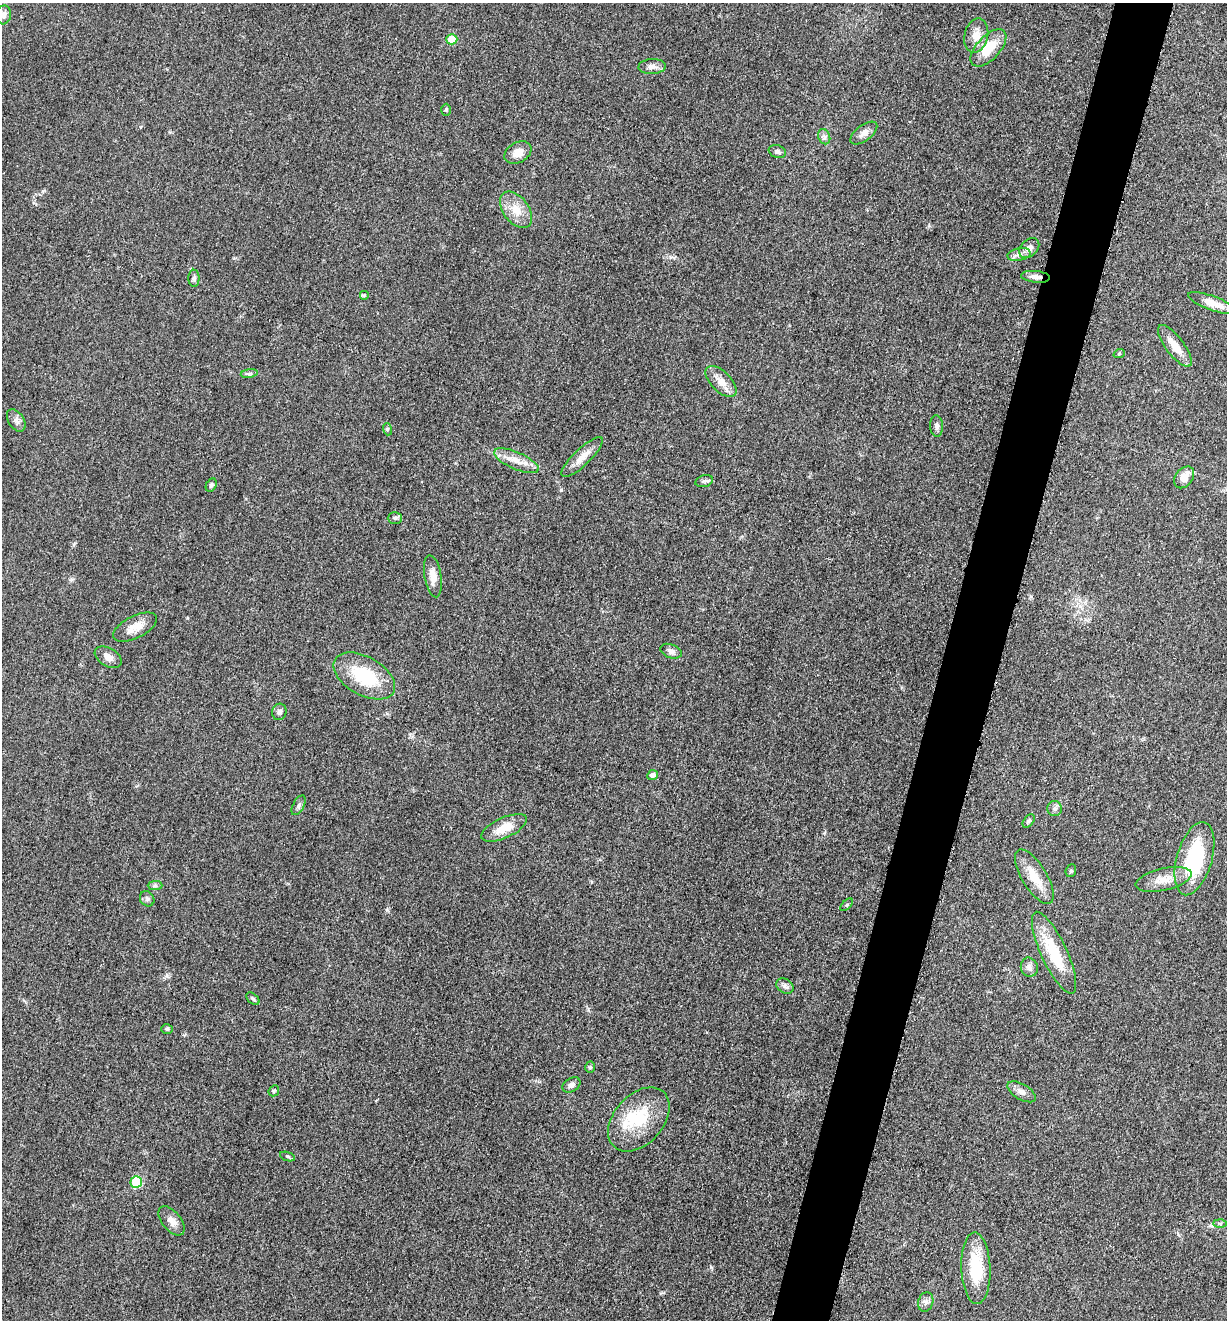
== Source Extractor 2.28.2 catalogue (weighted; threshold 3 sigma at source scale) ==
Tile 10 of 4 x 4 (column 2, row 3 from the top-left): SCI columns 1491-2715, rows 1330-2647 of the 5307 x 5292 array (HDU 1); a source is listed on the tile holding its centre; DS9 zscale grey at full resolution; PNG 1229 x 1322 px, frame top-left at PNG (2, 3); each listed source drawn as its Kron ellipse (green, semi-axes under 4 px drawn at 4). Shown black and unused: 5% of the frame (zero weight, under 3 of 5 exposures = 1% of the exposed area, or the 3 px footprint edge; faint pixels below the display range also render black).
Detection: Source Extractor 2.28.2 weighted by HDU 2 'WHT'; one run over the whole footprint, this tile lists its part. Background 0.05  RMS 0.0056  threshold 0.025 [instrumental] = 3 sigma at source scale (4.5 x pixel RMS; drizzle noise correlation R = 1.50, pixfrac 1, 0.05/0.05 arcsec/px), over >= 5 px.
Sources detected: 66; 1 inside a brighter object's white glare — neither listed nor drawn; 1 inside a brighter listed object's ellipse — not listed separately; the other 64 listed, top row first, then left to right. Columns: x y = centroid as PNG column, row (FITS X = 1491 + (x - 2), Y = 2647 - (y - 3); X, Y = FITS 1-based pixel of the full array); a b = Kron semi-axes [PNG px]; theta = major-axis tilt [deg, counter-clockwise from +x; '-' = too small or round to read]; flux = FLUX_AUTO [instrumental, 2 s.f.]
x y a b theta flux
3 15 9 7 77 2.9
976 36 17 11 77 6.6
452 39 5 5 - 13
988 48 23 11 47 14
652 67 14 7 3 3.2
446 110 6 5 - 0.8
864 133 16 7 37 3.8
824 137 8 6 -69 1.6
777 152 9 6 -17 1.8
518 153 14 10 30 5.8
516 210 21 12 -53 9.3
1029 248 11 8 44 3.7
1019 254 11 6 11 2.6
1036 277 14 6 -6 3.3
194 278 8 5 90 1.4
364 295 5 5 - 0.73
1212 303 26 7 -20 6.5
1175 346 25 9 -53 7.9
1119 354 6 3 19 0.57
249 373 8 4 9 1.1
721 381 19 10 -45 5.7
16 420 12 7 -57 2.6
937 426 11 6 -86 2
387 429 6 4 -72 0.81
582 457 27 8 44 6.4
516 461 24 8 -23 6.9
1184 477 12 8 52 6.5
704 481 9 5 14 1.4
211 485 7 5 64 1.3
395 518 7 6 - 1.2
433 576 21 8 -81 5.3
135 627 24 11 27 7.2
671 651 11 6 -22 2.2
108 657 15 9 -31 3.9
364 676 33 19 -29 31
279 712 8 7 - 1.8
652 775 5 5 - 2.4
299 805 11 5 62 1.7
1055 809 7 7 - 1.8
1029 821 8 5 51 1.2
504 828 24 10 25 9.5
1194 859 38 17 74 47
1071 871 6 5 - 0.92
1034 877 31 12 -59 12
1164 879 28 11 13 8.7
155 886 7 4 0 1.2
147 899 8 7 - 1.5
847 905 8 3 45 0.6
1054 953 45 13 -65 26
1029 967 10 8 -75 2.5
785 986 9 7 -33 1.9
253 999 8 5 -41 1.1
167 1029 6 5 - 0.86
590 1067 6 5 - 0.92
571 1085 10 6 31 2.4
274 1091 6 5 - 0.77
1022 1092 16 7 -31 3.4
639 1119 37 24 48 25
288 1156 8 3 -19 0.82
136 1182 6 5 - 30
172 1221 17 9 -51 3.9
1220 1223 7 4 -1 0.99
976 1268 36 14 -88 26
926 1302 10 7 72 2.2
Overlapping masked pixels (flux is a lower limit): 1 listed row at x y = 1036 277
Isophote crosses this tile's border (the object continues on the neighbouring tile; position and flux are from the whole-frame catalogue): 1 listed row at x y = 3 15
Unlisted compact peaks at least as high as the median listed source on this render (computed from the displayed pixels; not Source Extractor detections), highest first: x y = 387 910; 711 1267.